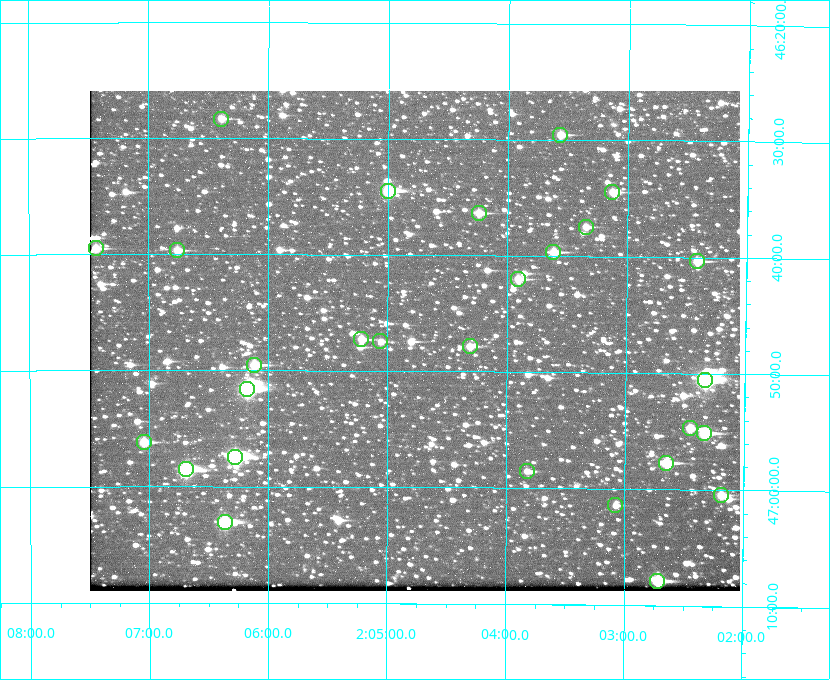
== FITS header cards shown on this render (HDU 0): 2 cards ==
NAXIS1  =                  650 / Width of table row in bytes
NAXIS2  =                  500 / Number of rows in table

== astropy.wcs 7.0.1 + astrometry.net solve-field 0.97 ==
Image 650 x 500 px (HDU 0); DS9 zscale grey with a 90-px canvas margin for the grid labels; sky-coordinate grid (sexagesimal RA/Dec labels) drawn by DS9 from the SOLVED WCS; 28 Tycho-2 reference stars matched to detected sources circled (green)
Header WCS: none
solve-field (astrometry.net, Tycho-2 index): SOLVED blind (the file carries no WCS)
Solved WCS: RA---TAN-SIP/DEC--TAN-SIP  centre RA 02:04:46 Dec +46:47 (31.19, +46.79 deg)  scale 5.16 arcsec/px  FOV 55.9' x 43.0'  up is +180 deg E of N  parity flipped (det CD > 0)
(file carries no celestial WCS; the grid is the blind solution)
Tycho-2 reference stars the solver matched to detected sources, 28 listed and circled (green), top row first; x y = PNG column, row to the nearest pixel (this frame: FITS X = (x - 90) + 1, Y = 500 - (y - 91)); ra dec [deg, ICRS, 3 dp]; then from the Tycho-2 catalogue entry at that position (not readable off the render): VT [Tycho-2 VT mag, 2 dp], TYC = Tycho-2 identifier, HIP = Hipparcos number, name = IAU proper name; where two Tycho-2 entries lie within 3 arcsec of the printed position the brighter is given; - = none
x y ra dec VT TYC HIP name
221 119 31.598 +46.472 10.81 3281-451-1 - -
560 135 30.892 +46.493 10.70 3280-490-1 - -
388 191 31.250 +46.575 8.43 3281-919-1 - -
612 192 30.782 +46.574 10.16 3280-645-1 - -
479 213 31.061 +46.606 9.99 3281-582-1 - -
586 227 30.837 +46.625 10.69 3280-1254-1 - -
96 248 31.860 +46.658 10.03 3281-318-1 - -
177 250 31.690 +46.661 10.70 3281-375-1 - -
553 252 30.904 +46.661 9.60 3280-781-1 - -
697 261 30.604 +46.672 9.47 3280-908-1 - -
518 279 30.978 +46.700 9.85 3281-909-1 - -
361 339 31.305 +46.788 10.64 3281-663-1 - -
380 341 31.264 +46.791 10.76 3281-86-1 - -
470 346 31.078 +46.798 10.61 3281-114-1 - -
254 365 31.529 +46.825 9.32 3281-34-1 - -
705 380 30.583 +46.843 7.07 3280-746-1 9508 -
247 389 31.543 +46.860 7.50 3281-160-1 9805 -
690 428 30.615 +46.912 10.08 3284-203-1 - -
704 433 30.584 +46.919 9.47 3284-629-1 - -
144 442 31.760 +46.936 9.76 3285-99-1 - -
235 457 31.569 +46.957 8.53 3285-177-1 9816 -
666 463 30.663 +46.962 9.31 3284-347-1 - -
186 469 31.671 +46.975 8.89 3285-43-1 - -
527 471 30.956 +46.975 11.27 3285-185-1 - -
721 495 30.548 +47.007 10.42 3284-727-1 - -
615 505 30.769 +47.024 11.20 3284-681-1 - -
225 522 31.591 +47.051 8.70 3285-1195-1 - -
657 581 30.679 +47.131 10.02 3284-307-1 - -